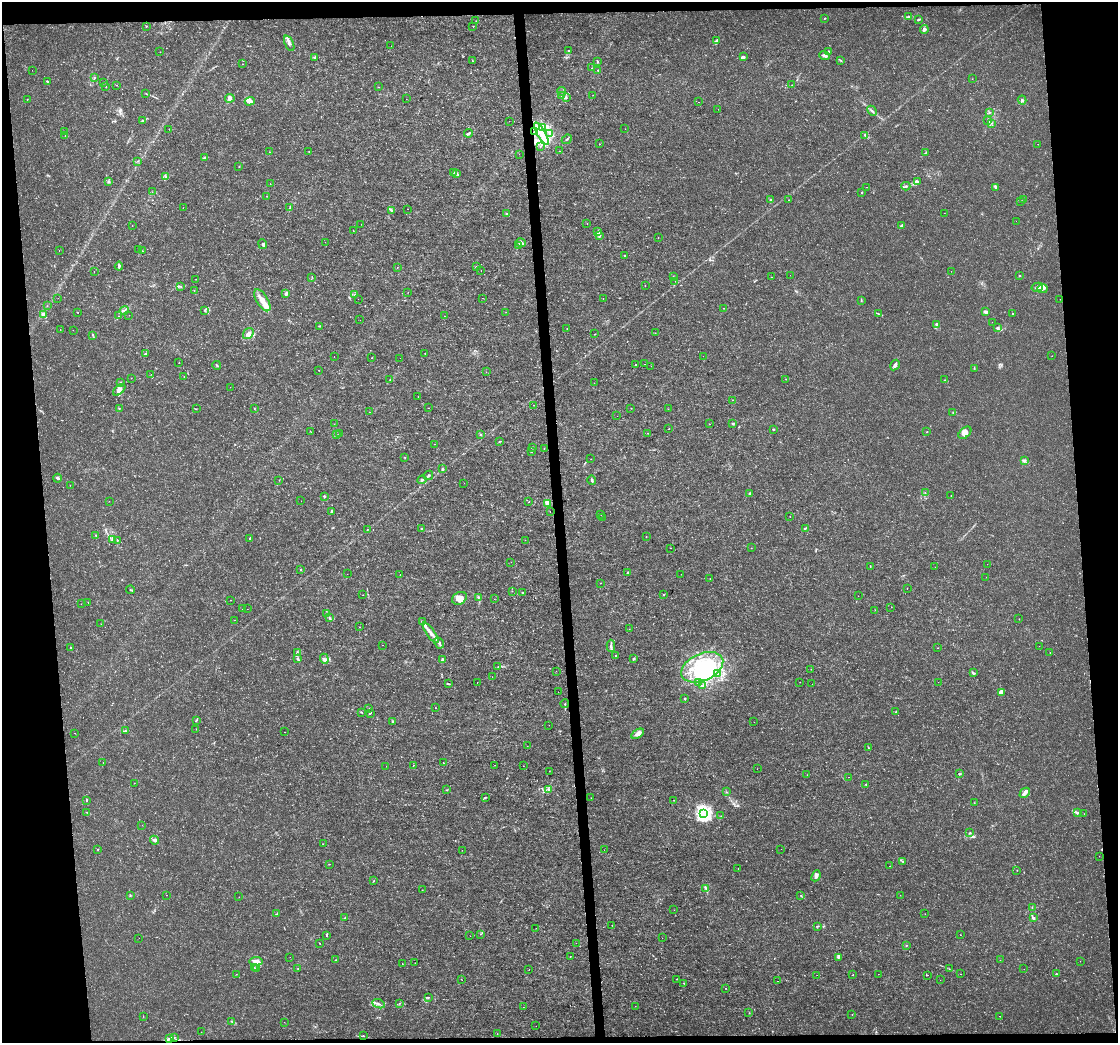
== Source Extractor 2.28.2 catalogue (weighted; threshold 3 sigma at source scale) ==
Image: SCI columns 1-4462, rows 42-4203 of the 4462 x 4206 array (HDU 1 of 3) = the unmasked area's bounding box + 8 px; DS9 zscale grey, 4 x 4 block average (1 PNG px = mean of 4 x 4 image px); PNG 1120 x 1045 px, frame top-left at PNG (2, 2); each listed source drawn as its Kron ellipse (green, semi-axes under 4 px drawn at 4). Shown black and unused: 10% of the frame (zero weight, under 3 of 4 exposures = <1% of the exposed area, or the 3 px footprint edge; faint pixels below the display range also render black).
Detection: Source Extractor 2.28.2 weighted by HDU 2 'WHT'. Background 9.91e-04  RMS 9.5e-04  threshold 0.00426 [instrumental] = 3 sigma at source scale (4.5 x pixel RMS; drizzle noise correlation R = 1.50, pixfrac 1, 0.0396/0.0396 arcsec/px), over >= 5 px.
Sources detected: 524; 4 too faint to see at this stretch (4 x 4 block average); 5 inside a brighter object's white glare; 6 cosmic-ray / hot-pixel residue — neither listed nor drawn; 16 coinciding with a brighter row at this scale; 42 inside a brighter listed object's ellipse — not listed separately; the other 451 listed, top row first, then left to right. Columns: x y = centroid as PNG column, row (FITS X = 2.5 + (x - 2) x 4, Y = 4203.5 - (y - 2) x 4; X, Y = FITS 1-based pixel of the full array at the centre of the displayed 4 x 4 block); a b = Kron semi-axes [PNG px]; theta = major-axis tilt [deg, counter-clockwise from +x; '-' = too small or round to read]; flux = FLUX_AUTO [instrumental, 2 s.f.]
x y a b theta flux
908 17 2 2 - 0.65
825 18 2 2 - 0.44
918 20 3 2 - 1.5
476 21 2 2 - 0.088
146 26 2 2 - 0.3
473 26 2 2 - 0.36
924 30 4 3 - 2
716 41 3 2 - 1.7
289 43 8 3 -66 1.9
391 46 2 2 - 0.089
568 51 3 2 - 0.35
828 51 2 2 - 0.39
160 52 2 2 - 0.24
824 55 5 3 - 1.6
743 57 3 2 - 1.3
314 58 2 2 - 0.28
472 60 2 2 - 0.19
840 60 3 2 - 0.44
597 61 2 2 - 0.68
242 64 2 2 - 0.26
592 68 2 2 - 0.23
32 70 2 2 - 0.093
598 70 2 2 - 0.37
94 78 2 2 - 0.45
972 79 2 2 - 0.09
47 82 2 2 - 0.31
104 83 2 2 - 0.25
117 85 2 2 - 0.15
792 85 2 2 - 0.17
106 86 2 2 - 0.22
378 87 2 2 - 0.16
562 91 4 2 - 0.52
146 94 2 2 - 0.23
592 95 2 2 - 0.1
562 96 3 2 - 0.76
230 98 5 3 - 1.5
566 98 2 2 - 0.57
27 99 2 2 - 1
406 99 2 2 - 0.13
1022 100 4 3 - 1.1
250 101 5 3 - 3
699 102 2 2 - 0.12
718 109 2 2 - 0.1
872 111 5 2 - 0.86
989 113 2 2 - 0.18
143 120 4 2 - 0.76
509 121 2 2 - 0.11
988 121 2 2 - 0.33
991 123 2 2 - 0.41
543 127 2 2 - 0.33
169 129 2 2 - 0.14
625 129 2 2 - 0.094
65 132 2 2 - 0.16
535 132 3 2 - 0.84
468 133 4 2 - 1.2
550 133 3 2 - 0.59
541 134 13 4 -60 9
65 135 2 2 - 0.15
865 135 3 2 - 0.5
567 139 5 2 - 0.64
599 144 2 2 - 0.15
1038 144 2 2 - 0.35
540 146 2 2 - 0.38
309 151 2 2 - 0.16
559 151 2 2 - 0.29
270 152 2 2 - 0.42
926 152 2 2 - 0.39
519 154 2 2 - 0.083
205 157 4 3 - 0.78
138 161 2 2 - 0.4
239 167 2 2 - 0.3
453 172 3 2 - 0.51
457 174 4 3 - 1
166 176 3 2 - 0.42
108 181 2 2 - 0.29
918 182 4 3 - 1
270 184 2 2 - 0.1
906 186 4 2 - 0.77
867 187 2 2 - 0.13
996 188 2 2 - 0.31
152 192 2 2 - 0.15
861 193 2 2 - 0.27
266 196 2 2 - 0.17
1024 199 2 2 - 0.29
771 200 3 3 - 0.78
789 200 2 2 - 0.15
1021 202 2 2 - 0.14
183 208 2 2 - 0.1
290 208 3 2 - 0.61
408 209 2 2 - 0.18
391 211 2 2 - 0.34
944 213 2 2 - 0.13
507 214 2 2 - 0.26
1016 221 2 2 - 0.11
361 224 2 2 - 0.089
587 224 2 2 - 0.14
132 225 2 2 - 0.49
902 225 3 2 - 1.1
353 230 2 2 - 0.18
597 232 4 2 - 0.67
599 235 3 2 - 0.78
658 238 2 2 - 0.21
325 242 2 2 - 0.15
521 242 5 3 - 1.6
263 244 5 2 - 1
518 246 2 2 - 0.44
59 250 2 2 - 0.12
139 250 3 2 - 0.44
142 251 2 2 - 0.17
624 255 2 2 - 0.32
119 266 4 2 - 0.94
397 267 2 2 - 0.14
476 267 3 2 - 0.36
94 271 2 2 - 0.12
481 271 2 2 - 0.2
951 271 2 2 - 0.2
790 275 2 2 - 0.12
1020 276 2 2 - 0.28
312 277 2 2 - 0.19
673 277 3 2 - 0.27
771 277 2 2 - 0.11
196 279 2 2 - 0.13
675 281 2 2 - 0.083
181 286 2 2 - 0.2
645 286 2 2 - 0.14
1037 287 6 2 15 1.4
1042 289 5 4 - 2.3
194 290 2 2 - 0.17
408 292 2 2 - 0.1
286 293 4 2 - 1.6
355 295 2 2 - 0.28
58 298 2 2 - 0.094
482 298 2 2 - 0.1
603 298 2 2 - 0.098
358 299 2 2 - 0.061
1060 299 2 2 - 0.11
262 300 12 5 -58 5.8
861 301 2 2 - 0.2
47 306 2 2 - 0.11
724 308 2 2 - 0.13
124 310 4 2 - 0.72
205 310 3 2 - 0.58
506 312 2 2 - 0.11
986 312 3 2 - 2.3
78 313 2 2 - 0.18
878 314 2 2 - 0.36
1012 314 2 2 - 0.32
44 315 3 2 - 4.1
129 315 2 2 - 0.13
118 316 2 2 - 0.13
444 316 2 2 - 0.087
360 320 2 2 - 0.1
992 322 2 2 - 0.16
937 324 4 3 - 1
319 326 3 2 - 0.26
567 328 2 2 - 0.2
997 328 3 3 - 0.86
60 330 2 2 - 0.14
73 330 2 2 - 0.11
655 333 2 2 - 0.15
248 334 6 4 54 3.1
595 334 2 2 - 0.25
93 335 3 2 - 0.4
425 353 2 2 - 0.18
145 354 4 2 - 0.73
703 356 2 2 - 0.35
1052 356 2 2 - 0.38
334 357 2 2 - 0.11
372 358 2 2 - 0.39
400 358 2 2 - 0.067
179 362 2 2 - 0.11
645 364 2 2 - 0.34
217 365 4 2 - 0.54
635 365 2 2 - 0.44
895 365 5 2 - 2.3
651 366 2 2 - 0.1
974 368 2 2 - 0.28
319 370 2 2 - 0.18
486 372 2 2 - 0.12
151 374 2 2 - 0.11
184 377 2 2 - 0.36
131 378 2 2 - 0.17
390 379 2 2 - 0.2
786 379 2 2 - 0.13
944 380 2 2 - 0.2
120 382 3 2 - 0.36
594 383 2 2 - 0.11
230 387 2 2 - 0.14
119 390 7 3 41 2.7
418 396 2 2 - 0.13
732 400 2 2 - 0.28
533 405 2 2 - 0.32
119 408 2 2 - 0.24
254 408 2 2 - 0.2
428 408 2 2 - 0.22
631 408 2 2 - 0.24
196 409 2 2 - 0.13
668 409 2 2 - 0.14
369 412 2 2 - 0.19
953 413 2 2 - 0.27
617 416 2 2 - 0.077
733 423 2 2 - 0.6
334 424 2 2 - 0.13
709 424 2 2 - 0.25
669 429 2 2 - 0.21
773 429 2 2 - 0.59
311 432 2 2 - 0.14
927 432 2 2 - 0.27
339 433 2 2 - 0.15
648 433 2 2 - 0.18
965 433 7 5 42 2.4
337 435 3 2 - 0.43
481 435 4 2 - 0.47
499 442 3 2 - 0.4
434 444 2 2 - 0.16
532 447 3 2 - 0.4
544 448 2 2 - 0.19
531 451 2 2 - 0.54
405 458 3 2 - 0.28
591 459 2 2 - 0.1
1024 461 4 2 - 0.93
442 469 4 2 - 0.9
428 475 5 2 - 0.71
58 478 4 3 - 0.98
279 480 2 2 - 0.16
422 480 5 2 - 1.1
592 480 5 2 - 0.96
464 483 2 2 - 0.082
70 485 2 2 - 0.1
750 493 2 2 - 0.48
925 493 2 2 - 0.25
951 495 2 2 - 0.12
325 496 2 2 - 0.68
109 501 2 2 - 0.091
301 501 2 2 - 0.097
529 502 2 2 - 0.16
548 504 3 3 - 1.1
331 511 3 2 - 0.59
550 512 2 2 - 0.11
601 514 2 2 - 0.38
790 516 2 2 - 0.31
602 518 2 2 - 0.16
422 528 2 2 - 0.21
805 528 3 2 - 0.45
367 529 2 2 - 0.19
96 535 2 2 - 0.32
646 536 2 2 - 0.2
250 538 4 2 - 0.32
113 540 4 2 - 0.86
117 540 2 2 - 0.37
525 540 2 2 - 0.15
670 548 2 2 - 0.18
751 548 2 2 - 0.18
511 562 2 2 - 0.14
987 564 2 2 - 0.1
870 566 2 2 - 0.24
935 567 2 2 - 0.087
300 569 2 2 - 0.31
627 573 3 2 - 0.76
347 574 2 2 - 0.077
681 574 2 2 - 0.21
400 575 2 2 - 0.23
986 577 2 2 - 0.089
710 579 2 2 - 0.11
601 583 2 2 - 0.13
907 588 2 2 - 0.18
131 590 4 2 - 0.49
512 591 2 2 - 0.15
522 592 2 2 - 0.42
363 595 2 2 - 0.1
663 595 2 2 - 0.34
858 596 2 2 - 0.12
478 597 2 2 - 0.54
459 598 8 6 30 4.1
494 599 2 2 - 0.16
230 600 2 2 - 0.18
88 602 2 2 - 0.16
81 604 2 2 - 0.076
891 607 2 2 - 0.14
243 609 2 2 - 0.11
247 609 2 2 - 0.14
875 610 2 2 - 0.15
327 614 3 2 - 0.85
329 617 2 2 - 0.32
1019 619 2 2 - 0.24
234 620 2 2 - 0.11
422 622 3 2 - 0.59
101 624 2 2 - 0.16
360 627 2 2 - 0.13
629 629 2 2 - 0.099
431 633 12 3 -55 3.9
439 643 6 3 -60 1.4
382 645 2 2 - 0.17
611 646 6 2 -90 1.1
1039 646 2 2 - 0.12
70 648 3 2 - 0.5
937 648 2 2 - 0.53
297 652 3 2 - 0.54
1050 653 2 2 - 0.14
615 656 2 2 - 0.35
298 659 3 2 - 0.46
324 659 5 3 - 1.4
634 659 4 2 - 0.7
443 660 2 2 - 1.2
498 667 2 2 - 0.3
702 667 22 13 23 29
811 669 2 2 - 0.097
556 671 2 2 - 0.11
973 673 3 2 - 0.3
718 674 4 3 - 1.1
492 677 2 2 - 0.16
477 682 2 2 - 0.13
698 682 2 2 - 0.49
800 682 2 2 - 0.37
938 682 2 2 - 0.11
448 684 3 2 - 0.44
812 684 2 2 - 0.15
702 686 3 2 - 0.45
558 692 2 2 - 0.24
1001 692 4 3 - 3.6
685 699 3 2 - 0.36
565 704 4 2 - 0.34
369 708 2 2 - 0.25
435 708 2 2 - 0.22
896 711 2 2 - 0.26
361 712 3 2 - 0.39
370 713 3 2 - 0.59
196 720 3 2 - 0.37
393 722 2 2 - 0.39
754 722 2 2 - 0.082
549 725 2 2 - 0.1
196 729 2 2 - 0.11
126 731 2 2 - 0.71
285 732 2 2 - 0.15
75 733 2 2 - 0.19
638 734 7 3 31 3
527 746 2 2 - 0.085
868 748 2 2 - 0.19
103 762 2 2 - 0.12
443 763 2 2 - 0.36
413 765 2 2 - 0.32
495 765 2 2 - 0.15
386 766 2 2 - 0.15
523 766 2 2 - 0.11
757 769 2 2 - 0.11
549 771 2 2 - 0.14
960 774 3 2 - 0.38
807 775 2 2 - 0.092
848 777 2 2 - 0.21
134 783 2 2 - 0.083
866 784 2 2 - 0.38
549 789 3 2 - 0.9
447 790 2 2 - 0.2
727 792 2 2 - 0.14
1025 793 6 2 45 4.2
485 797 3 2 - 0.37
591 798 2 2 - 0.13
87 800 3 2 - 0.51
674 800 2 2 - 0.11
974 803 2 2 - 0.26
86 812 2 2 - 0.18
704 813 3 2 - 160
1077 813 3 2 - 0.36
1084 814 2 2 - 0.1
721 816 2 2 - 0.12
142 825 2 2 - 0.13
970 833 2 2 - 0.4
154 840 4 3 - 1.3
323 844 2 2 - 0.18
98 849 2 2 - 0.31
781 849 2 2 - 0.11
462 850 2 2 - 0.14
604 850 2 2 - 0.49
1099 856 2 2 - 0.089
902 861 2 2 - 0.25
329 864 2 2 - 0.26
890 866 2 2 - 0.23
738 868 2 2 - 0.11
1017 870 2 2 - 0.2
816 876 5 2 - 1.3
374 880 2 2 - 0.2
706 888 3 2 - 0.55
422 890 2 2 - 0.11
130 895 2 2 - 0.34
166 895 2 2 - 0.11
801 895 3 2 - 0.32
900 895 2 2 - 0.19
239 897 2 2 - 0.12
1032 908 2 2 - 0.3
674 910 2 2 - 0.17
276 914 2 2 - 0.22
925 914 2 2 - 0.12
345 918 3 2 - 0.39
1034 918 3 2 - 1.3
612 925 2 2 - 0.15
817 926 4 2 - 0.48
536 928 2 2 - 0.088
480 934 2 2 - 0.26
960 935 2 2 - 0.28
327 936 2 2 - 0.19
470 936 2 2 - 0.26
139 938 2 2 - 0.098
662 938 2 2 - 0.11
319 943 2 2 - 0.55
576 943 2 2 - 0.16
906 945 2 2 - 0.31
570 956 2 2 - 0.19
290 957 2 2 - 0.12
838 957 3 2 - 0.62
336 960 3 2 - 0.33
1000 960 2 2 - 0.099
256 961 6 3 4 2.4
1080 961 2 2 - 0.14
415 963 2 2 - 0.13
402 964 2 2 - 0.4
254 967 2 2 - 0.2
257 968 2 2 - 0.34
298 968 2 2 - 0.39
529 969 2 2 - 0.13
949 969 2 2 - 0.14
1024 969 2 2 - 0.16
236 974 2 2 - 0.13
878 974 2 2 - 0.11
960 974 2 2 - 0.27
1056 974 3 2 - 0.47
817 975 2 2 - 0.092
853 975 2 2 - 0.91
928 975 2 2 - 0.37
462 979 2 2 - 0.17
677 979 2 2 - 0.3
940 980 2 2 - 0.15
778 981 2 2 - 0.14
683 983 2 2 - 0.41
725 988 2 2 - 0.22
428 997 2 2 - 0.24
400 1003 2 2 - 0.25
379 1004 6 2 -22 0.87
635 1006 2 2 - 0.13
523 1007 2 2 - 0.087
749 1013 2 2 - 0.23
852 1014 2 2 - 0.17
143 1016 2 2 - 0.11
1000 1016 2 2 - 0.17
231 1021 2 2 - 0.26
284 1022 2 2 - 0.11
536 1026 2 2 - 0.12
201 1032 2 2 - 0.11
497 1034 2 2 - 0.12
363 1036 2 2 - 0.28
175 1037 2 2 - 0.17
169 1039 3 2 - 0.56
Overlapping masked pixels (flux is a lower limit): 1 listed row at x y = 169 1039
Diffuse or blended objects may show on this block-average render without a row.